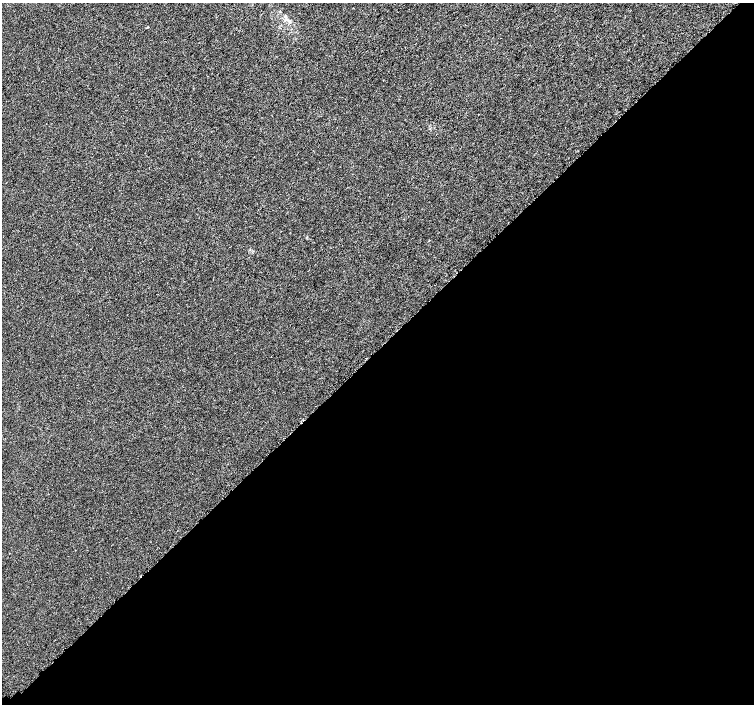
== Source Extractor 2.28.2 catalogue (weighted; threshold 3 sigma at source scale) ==
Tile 15 of 4 x 4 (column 3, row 4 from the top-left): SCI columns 3040-4543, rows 199-1602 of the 6096 x 6087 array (HDU 1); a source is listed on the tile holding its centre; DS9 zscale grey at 2 x 2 block average (1 PNG px = mean of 2 x 2 image px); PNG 756 x 706 px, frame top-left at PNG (2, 3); no overlay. Shown black and unused: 51% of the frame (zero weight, under 3 of 5 exposures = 3% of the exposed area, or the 3 px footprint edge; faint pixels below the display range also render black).
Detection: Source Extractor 2.28.2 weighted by HDU 2 'WHT'; one run over the whole footprint, this tile lists its part. Background 3.81e-05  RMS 0.0014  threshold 0.00625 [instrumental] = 3 sigma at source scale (4.5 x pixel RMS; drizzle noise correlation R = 1.50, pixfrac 1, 0.0396/0.0396 arcsec/px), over >= 5 px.
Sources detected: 3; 1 cosmic-ray / hot-pixel residue — not listed; the other 2 listed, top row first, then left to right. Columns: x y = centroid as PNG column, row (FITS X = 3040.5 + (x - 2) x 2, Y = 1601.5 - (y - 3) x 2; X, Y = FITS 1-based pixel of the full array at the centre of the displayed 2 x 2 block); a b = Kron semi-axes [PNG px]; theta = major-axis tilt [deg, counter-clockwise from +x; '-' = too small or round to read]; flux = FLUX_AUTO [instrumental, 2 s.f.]
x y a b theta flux
289 21 4 4 - 0.53
147 27 3 2 - 0.17